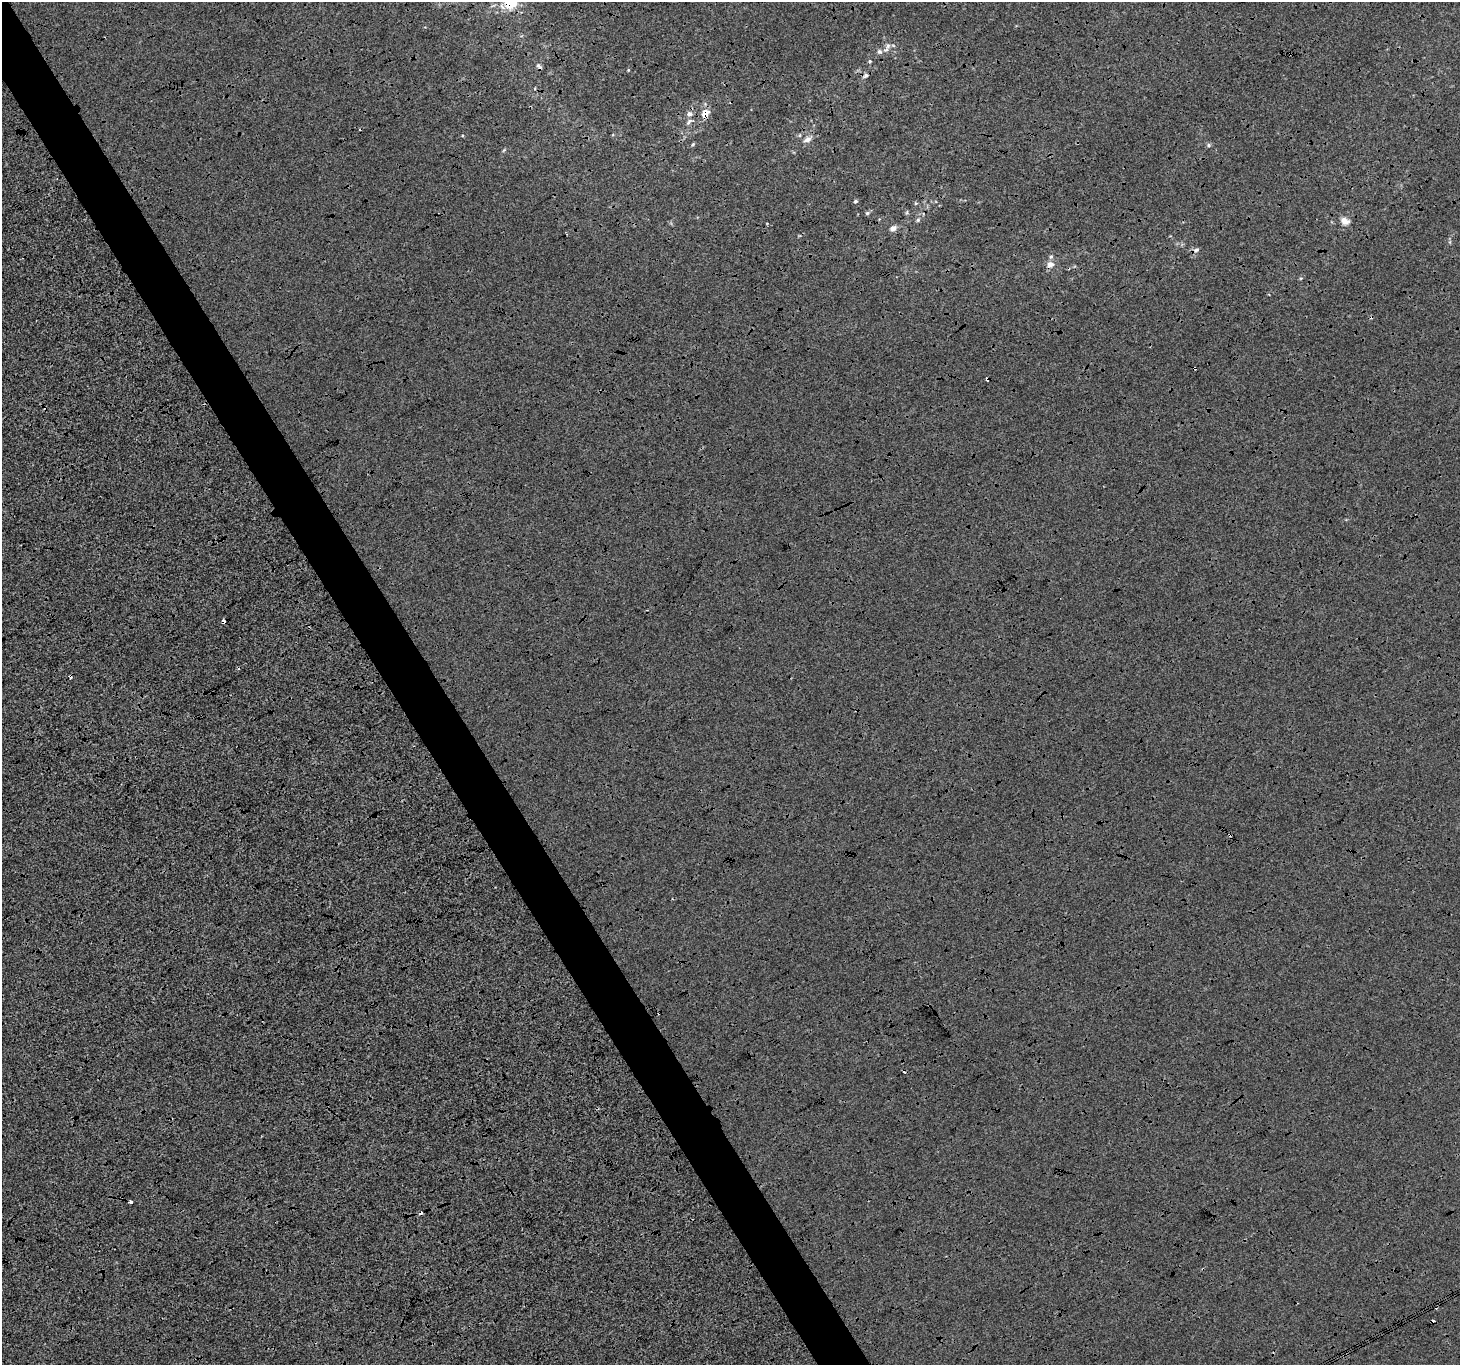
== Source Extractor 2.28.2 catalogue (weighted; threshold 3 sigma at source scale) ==
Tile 11 of 4 x 4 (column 3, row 3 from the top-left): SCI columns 2921-4378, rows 1535-2897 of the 5837 x 5734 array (HDU 1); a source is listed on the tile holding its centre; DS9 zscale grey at full resolution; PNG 1462 x 1367 px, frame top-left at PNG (2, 2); no overlay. Shown black and unused: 5% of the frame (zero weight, under 3 of 4 exposures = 2% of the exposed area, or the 3 px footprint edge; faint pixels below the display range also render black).
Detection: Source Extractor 2.28.2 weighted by HDU 2 'WHT'; one run over the whole footprint, this tile lists its part. Background -7.37e-04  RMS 0.0064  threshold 0.0286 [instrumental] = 3 sigma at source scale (4.5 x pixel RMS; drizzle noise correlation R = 1.50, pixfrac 1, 0.0396/0.0396 arcsec/px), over >= 5 px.
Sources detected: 32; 7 cosmic-ray / hot-pixel residue — not listed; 1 inside a brighter listed object's ellipse — not listed separately; the other 24 listed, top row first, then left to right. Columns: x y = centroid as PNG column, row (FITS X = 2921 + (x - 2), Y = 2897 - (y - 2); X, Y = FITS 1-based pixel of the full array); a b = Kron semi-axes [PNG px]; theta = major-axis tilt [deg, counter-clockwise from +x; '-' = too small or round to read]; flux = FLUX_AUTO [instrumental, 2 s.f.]
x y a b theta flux
511 2 15 13 13 18
888 46 9 6 61 2.2
880 51 7 6 - 1.6
870 61 4 4 - 0.67
539 66 9 5 -47 1.4
628 70 5 3 - 0.53
866 76 8 6 48 1.6
705 113 11 8 64 6.1
689 114 7 7 - 2.1
689 122 12 4 53 2
807 140 9 6 21 2.7
693 144 5 4 - 0.72
1208 145 5 5 - 1
855 201 5 4 - 0.89
916 203 5 4 - 0.72
867 213 5 5 - 0.97
918 220 6 4 47 0.93
1345 221 12 8 -26 3.8
893 228 6 5 - 3.4
1196 250 7 6 - 1.6
1050 264 10 9 - 3.3
987 379 4 3 - 2.6
223 621 4 3 - 6.6
130 1202 4 3 - 2.4
Overlapping masked pixels (flux is a lower limit): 4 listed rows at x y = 511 2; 705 113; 987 379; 223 621
Isophote crosses this tile's border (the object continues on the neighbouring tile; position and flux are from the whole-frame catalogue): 1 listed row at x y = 511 2